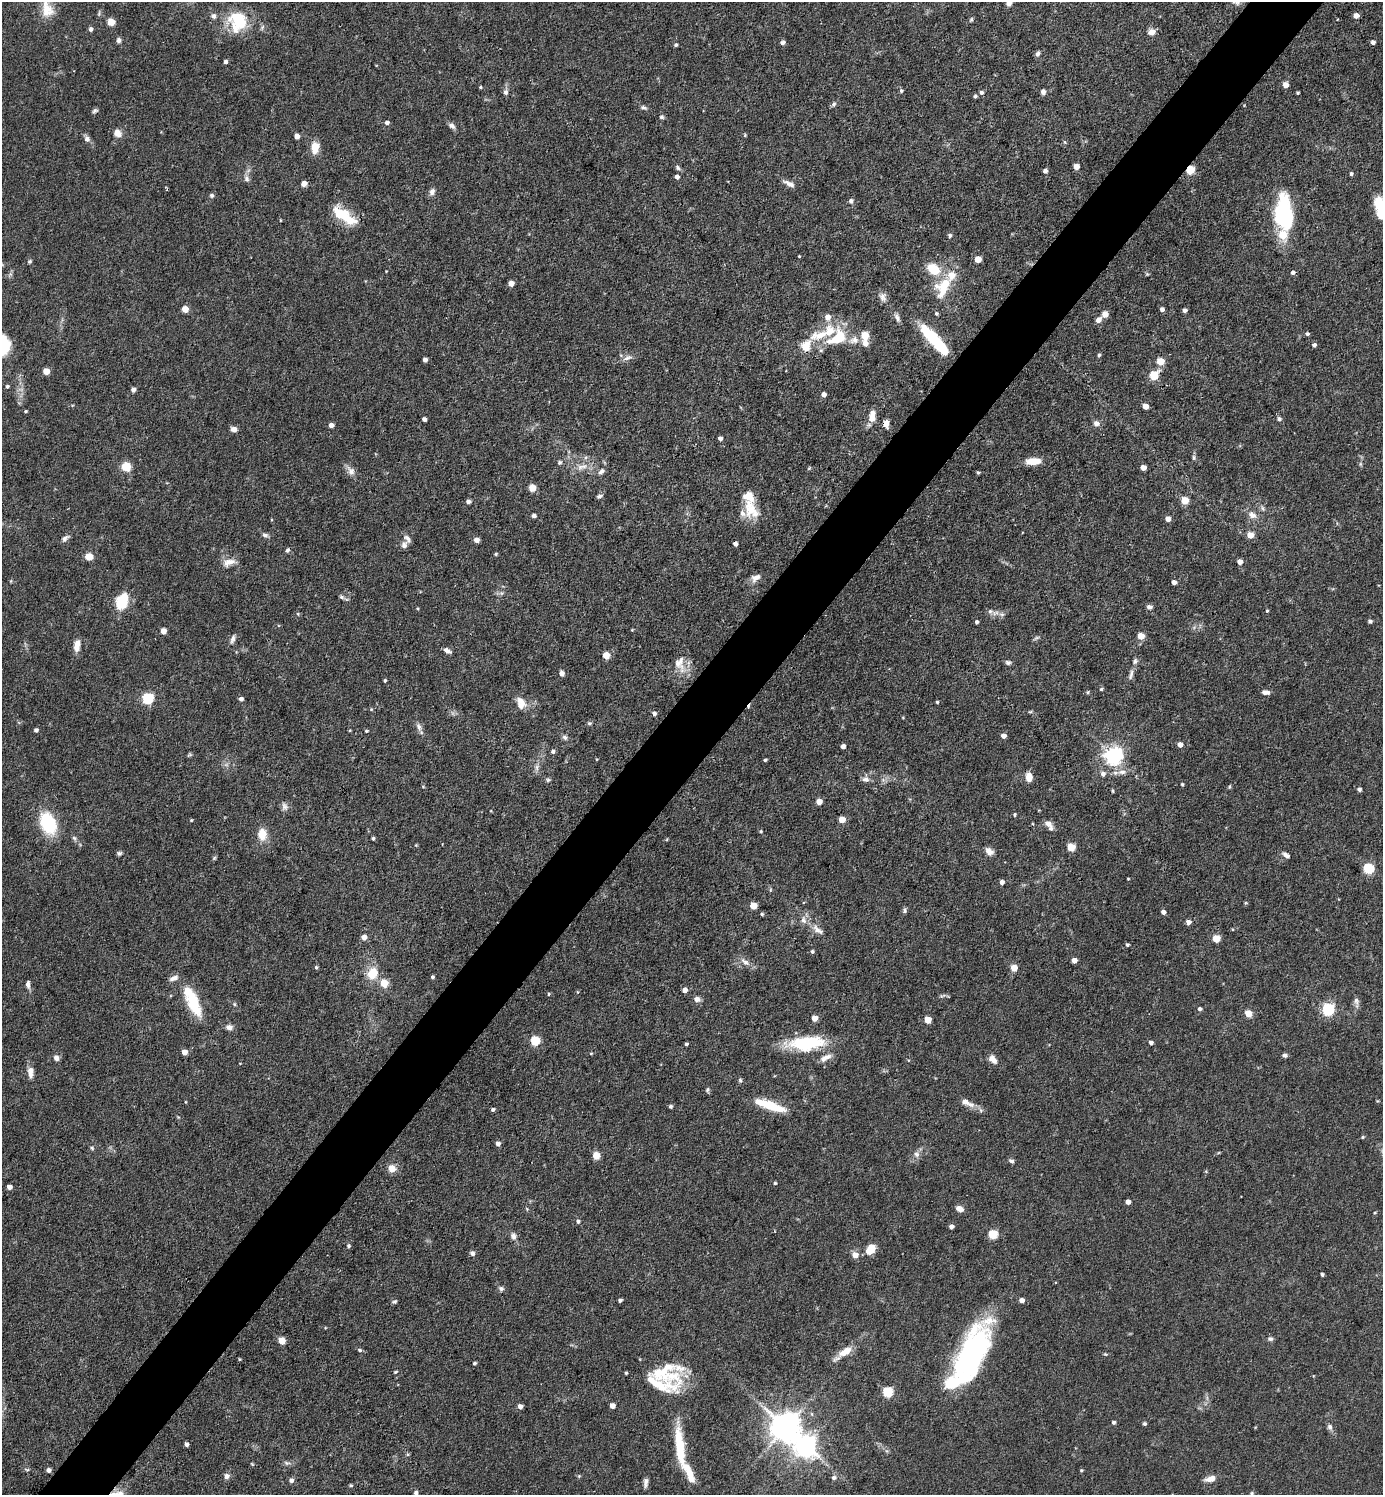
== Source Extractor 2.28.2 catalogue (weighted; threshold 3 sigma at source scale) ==
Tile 10 of 4 x 4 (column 2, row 3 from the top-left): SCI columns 1679-3059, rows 1494-2986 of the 5974 x 5972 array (HDU 1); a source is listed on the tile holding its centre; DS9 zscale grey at full resolution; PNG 1385 x 1497 px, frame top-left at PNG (2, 2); no overlay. Shown black and unused: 5% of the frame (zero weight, under 3 of 4 exposures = <1% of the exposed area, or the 3 px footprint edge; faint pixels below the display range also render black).
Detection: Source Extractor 2.28.2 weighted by HDU 2 'WHT'; one run over the whole footprint, this tile lists its part. Background 0.0754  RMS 0.0039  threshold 0.0176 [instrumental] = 3 sigma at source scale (4.5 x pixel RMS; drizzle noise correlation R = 1.50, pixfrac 1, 0.05/0.05 arcsec/px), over >= 5 px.
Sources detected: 340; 3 inside a brighter object's white glare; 3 cosmic-ray / hot-pixel residue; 1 long thin detection or spike segment (spike, bleed or trail) — not listed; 25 inside a brighter listed object's ellipse — not listed separately; the other 308 listed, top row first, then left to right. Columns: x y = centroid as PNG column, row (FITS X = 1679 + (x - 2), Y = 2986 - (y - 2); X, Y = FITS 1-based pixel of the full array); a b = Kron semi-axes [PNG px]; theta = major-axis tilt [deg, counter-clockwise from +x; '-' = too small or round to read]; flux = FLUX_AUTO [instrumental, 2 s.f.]
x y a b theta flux
1009 3 5 5 - 2.5
47 9 23 15 -75 6.8
213 16 8 7 - 1.3
1356 16 4 4 - 3.3
971 20 6 4 68 0.58
111 22 5 5 - 9.2
240 23 27 22 31 16
91 29 5 4 - 1.2
1151 32 8 7 - 2.6
119 40 7 6 - 1
783 42 5 5 - 0.98
1373 42 4 4 - 1.4
676 45 4 4 - 0.68
1037 53 7 5 55 0.95
225 62 4 4 - 1
1285 85 4 4 - 3.7
480 87 3 3 - 0.43
901 91 5 4 - 0.61
505 92 7 6 - 1.1
981 92 5 5 - 1
1043 92 5 4 - 2
1298 93 4 3 - 0.45
975 96 4 4 - 0.78
834 104 7 5 24 0.82
643 107 10 5 -19 0.93
95 111 8 5 23 0.78
661 117 6 5 - 0.7
387 122 5 4 - 1.2
452 126 11 5 -36 1.4
117 133 9 8 - 3
745 135 5 4 - 0.42
297 136 4 4 - 2.8
87 139 9 7 -66 1.5
1065 142 5 3 - 0.5
315 147 11 7 81 7
1076 167 4 4 - 3.8
678 168 8 5 -57 0.88
1190 170 5 5 - 15
1045 171 4 4 - 1.4
1351 174 4 3 - 0.75
677 177 4 4 - 1.6
246 179 9 7 -71 1.4
304 184 5 4 - 3.7
789 184 16 6 -28 2.1
432 192 8 6 75 1.7
211 195 6 6 - 0.72
851 201 6 5 - 0.92
1379 207 24 10 -77 11
1283 213 39 19 -86 34
345 217 32 13 -37 12
280 220 4 2 - 0.27
950 235 5 5 - 0.76
799 256 3 3 - 0.31
978 259 5 5 - 5.8
30 261 6 5 - 0.55
933 269 13 9 -30 12
386 271 2 2 - 0.23
511 283 4 4 - 3.4
945 284 26 14 31 11
883 297 12 9 -76 1.9
185 309 5 5 - 5.9
1162 309 4 4 - 1.4
1185 310 4 4 - 1.2
936 313 5 4 - 0.64
1105 314 5 5 - 3.8
897 318 11 6 -61 1.5
1098 320 7 6 - 2
830 331 35 23 78 14
1307 334 5 4 - 0.73
865 335 5 5 - 11
854 340 13 9 20 3.1
935 340 40 10 -48 22
2 345 22 18 81 15
1314 345 4 4 - 1.2
806 346 13 9 64 6
1099 355 5 4 - 0.68
627 358 14 6 21 1.8
425 360 4 4 - 1.6
1160 361 5 5 - 9.4
46 371 5 5 - 5.9
1154 375 10 8 53 6.1
7 386 5 4 - 0.67
133 389 5 5 - 1.3
824 394 4 4 - 1.8
72 405 5 3 - 0.38
1145 406 5 4 - 3.8
25 411 3 3 - 0.48
872 418 11 8 82 3.5
424 419 4 4 - 1.3
1279 419 6 5 - 0.99
1096 423 8 7 - 1.5
886 424 10 7 85 2
331 425 4 4 - 2.1
234 429 7 6 - 1.9
720 438 4 4 - 1.4
1194 458 7 5 -84 0.74
1033 461 16 7 2 6.1
559 462 6 5 - 0.73
1360 464 6 4 -89 0.59
126 467 10 9 - 5.5
580 467 9 8 - 2.2
1143 468 5 4 - 3
351 471 13 9 -54 2.3
601 471 9 6 40 1.4
978 473 3 3 - 0.57
532 488 7 6 - 3.4
599 496 8 4 25 0.82
1185 500 5 5 - 10
468 501 5 4 - 1.4
1263 508 7 4 -88 0.76
751 509 26 15 -64 9
1252 515 12 8 -36 2.7
534 516 4 4 - 1.4
1168 519 4 4 - 2.8
265 535 8 5 -9 1.1
1250 535 5 5 - 5.4
65 538 11 6 40 1.4
476 540 5 4 - 2.5
404 545 9 7 70 1.6
496 554 4 4 - 0.52
89 556 7 6 - 4.2
229 562 18 9 15 3.4
1240 562 4 4 - 2.5
755 577 13 8 26 2.4
1174 582 4 4 - 1.6
341 597 7 5 -28 0.77
121 602 16 10 64 14
1149 607 6 5 - 1.2
990 611 6 6 - 0.96
1267 611 4 3 - 0.39
996 613 11 4 22 1.4
1370 621 4 4 - 1.1
977 622 4 3 - 0.9
163 631 5 4 - 4.5
1141 636 5 5 - 6.2
1036 638 9 4 30 0.68
232 639 13 6 72 1.4
77 646 14 7 79 3.3
447 651 8 5 -34 1.6
606 655 5 5 - 7.1
1135 661 9 5 75 1.1
1008 662 7 6 - 0.9
680 664 24 14 -75 5.8
561 673 5 5 - 2
385 680 3 3 - 0.51
1101 689 5 4 - 0.52
1088 692 5 4 - 0.55
1265 692 9 5 -4 1.7
147 698 5 5 - 41
241 699 4 4 - 1.2
521 702 16 8 -45 3.7
937 702 3 3 - 0.5
1030 712 6 3 18 0.44
654 713 4 4 - 1.2
589 723 6 5 - 0.63
419 727 10 6 -64 1.6
36 730 4 4 - 1.1
366 731 5 4 - 0.42
1003 736 4 4 - 2.2
565 737 8 6 -44 1
1180 745 5 4 - 2.3
843 746 4 4 - 1.5
553 751 5 5 - 1.1
189 755 7 4 25 0.54
1113 756 7 6 - 180
765 760 4 3 - 0.58
537 767 9 4 -82 1.2
1122 772 12 7 0 2.3
1103 774 6 6 - 1.5
1029 777 9 6 -86 4.1
866 779 11 8 5 1.8
548 780 6 4 -1 0.62
1182 784 4 3 - 0.48
423 786 5 3 - 0.34
1229 786 6 3 72 0.38
1359 789 5 5 - 0.76
1112 791 5 3 - 0.46
819 802 5 4 - 3.8
284 806 12 8 -76 1.6
1015 815 4 4 - 0.54
191 820 4 3 - 0.38
842 820 5 5 - 6.5
48 823 20 14 -68 26
1048 823 10 7 -24 2
761 831 4 3 - 0.34
262 834 16 11 -88 5.1
74 838 8 5 -58 0.87
373 838 3 3 - 0.7
1071 847 5 5 - 12
989 851 10 7 -40 2.4
119 853 6 6 - 0.79
1286 855 10 5 -36 1.4
214 858 7 4 46 0.53
1369 868 5 5 - 29
1128 879 3 3 - 0.31
1002 882 4 4 - 1.5
770 890 6 3 72 0.44
753 906 5 5 - 7.9
905 910 8 5 82 0.77
1163 912 4 4 - 1.6
762 914 4 4 - 0.59
803 920 11 8 -62 2.1
1188 922 5 4 - 2.1
817 930 15 8 -58 3
364 937 5 5 - 2.8
1216 938 5 5 - 8.9
1127 945 4 4 - 0.68
812 952 5 5 - 0.68
1074 960 4 4 - 2.8
745 962 15 7 -35 2.4
316 967 5 4 - 0.6
1014 968 7 7 - 2.7
372 973 15 13 67 7.3
432 977 4 3 - 0.67
174 978 12 6 20 1.8
384 983 5 5 - 11
28 984 10 5 -88 1.4
685 990 4 4 - 2.6
577 992 5 3 - 0.36
549 994 5 4 - 0.43
943 996 9 3 21 0.66
697 999 8 6 -13 1.8
1356 1001 15 6 -83 1.6
194 1002 30 13 -68 16
234 1004 5 5 - 0.5
1200 1009 5 4 - 1
1328 1009 6 5 - 50
1248 1013 5 5 - 8.1
814 1018 5 4 - 4.4
928 1020 5 5 - 7.7
229 1027 9 7 -6 1.8
535 1041 5 5 - 22
806 1043 42 16 4 23
1151 1043 4 4 - 1.4
686 1044 3 3 - 0.66
184 1052 4 4 - 3.8
591 1053 5 3 - 0.36
1285 1055 6 5 - 1
56 1058 7 6 - 1.6
825 1058 17 7 29 2.8
993 1059 11 7 -53 2.8
30 1074 12 7 -76 1.9
740 1080 5 5 - 0.58
707 1090 7 4 82 0.64
1377 1101 4 3 - 0.35
186 1102 4 3 - 0.28
967 1102 21 8 -28 3.6
670 1106 4 4 - 0.8
774 1107 26 11 -19 8.9
493 1110 4 3 - 0.85
1362 1137 4 4 - 0.41
498 1143 5 4 - 1.5
92 1148 5 5 - 0.63
916 1154 9 7 -46 1.5
596 1155 8 7 - 3
1011 1161 8 5 -15 0.85
392 1168 8 7 - 3.9
775 1183 4 4 - 0.42
9 1187 4 4 - 2.3
1128 1202 4 4 - 2.6
959 1209 8 5 -21 2.4
1375 1212 4 3 - 0.33
578 1221 4 4 - 0.96
951 1227 4 4 - 1.7
992 1234 5 5 - 19
513 1236 10 7 -73 1.6
349 1246 5 5 - 0.66
871 1249 10 7 55 6.7
472 1253 6 5 - 1.1
855 1255 5 5 - 4.4
1322 1274 3 3 - 0.73
501 1288 7 6 - 0.97
620 1300 4 3 - 0.9
1022 1300 4 4 - 2.6
395 1301 6 5 - 0.68
1270 1339 8 6 -13 0.94
282 1341 5 5 - 8.1
360 1350 6 5 - 0.64
845 1351 19 8 30 5.6
970 1353 79 23 73 58
1105 1354 5 4 - 0.44
239 1359 5 3 - 0.33
474 1363 4 4 - 0.7
679 1368 23 13 -23 5.5
395 1372 5 3 - 0.48
659 1384 50 18 -17 16
887 1392 5 5 - 29
520 1406 4 4 - 2.1
612 1406 4 4 - 3.3
1113 1422 4 4 - 0.79
1145 1424 5 4 - 0.65
786 1427 9 9 - 660
1330 1427 8 6 -76 1.2
187 1444 4 4 - 1.2
680 1447 51 10 -83 16
805 1447 8 8 - 250
287 1463 9 6 -14 1.1
252 1464 5 3 - 0.4
48 1470 4 4 - 1.5
1081 1470 4 3 - 0.47
227 1476 7 7 - 1.5
834 1478 6 6 - 1.3
1210 1479 12 6 15 3.1
291 1480 6 6 - 1.1
646 1483 12 5 85 1.6
351 1485 5 4 - 0.43
416 1493 5 4 - 1.1
1252 1493 5 4 - 0.56
Overlapping masked pixels (flux is a lower limit): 2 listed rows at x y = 1190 170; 886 424
Isophote crosses this tile's border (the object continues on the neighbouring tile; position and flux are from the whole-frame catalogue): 5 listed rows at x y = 1009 3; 47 9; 1379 207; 2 345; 416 1493